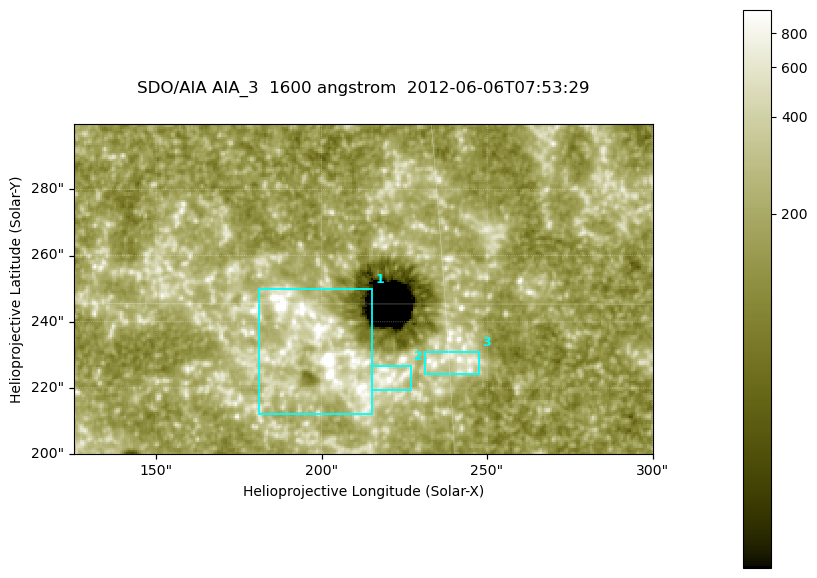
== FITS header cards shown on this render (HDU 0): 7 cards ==
TELESCOP= 'SDO/AIA '
INSTRUME= 'AIA_3   '
WAVELNTH=                 1600
WAVEUNIT= 'angstrom'
DATE-OBS= '2012-06-06T07:53:29.12'
CTYPE1  = 'HPLN-TAN'
CTYPE2  = 'HPLT-TAN'

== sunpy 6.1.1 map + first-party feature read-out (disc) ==
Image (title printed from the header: SDO/AIA AIA_3  1600 angstrom  2012-06-06T07:53:29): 287 x 164 px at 0.609 arcsec/px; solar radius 946 arcsec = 1552 px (partial field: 0.6% of the solar disc is inside the frame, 100% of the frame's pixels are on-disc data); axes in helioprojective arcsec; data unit not stated in the header (colour bar unlabelled)
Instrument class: DISC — disc imager (sunpy class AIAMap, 1600 A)
Bright regions (active regions / flare kernels): reference = the on-disc median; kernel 3 px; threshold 5 sigma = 335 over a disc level ~184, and >= 1.15x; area >= 47 px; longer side >= 3 px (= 1.8 arcsec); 3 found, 3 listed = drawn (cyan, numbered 1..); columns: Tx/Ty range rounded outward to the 2 arcsec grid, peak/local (2 s.f.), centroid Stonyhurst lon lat
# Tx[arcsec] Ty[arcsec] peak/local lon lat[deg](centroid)
1 180..216 212..250 18 +13 +14
2 214..228 218..228 6 +14 +14
3 230..248 224..232 4.7 +15 +14